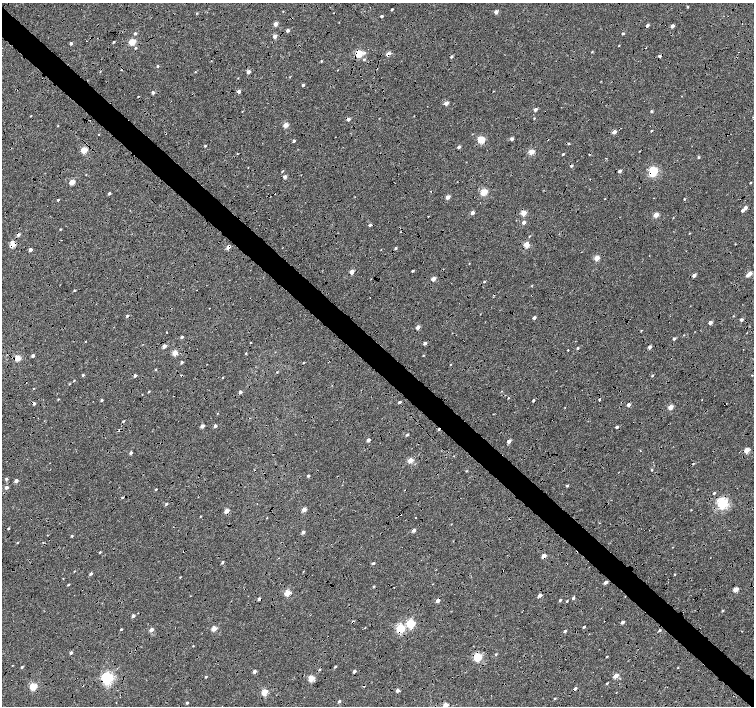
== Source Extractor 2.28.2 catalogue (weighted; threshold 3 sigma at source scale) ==
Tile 11 of 4 x 4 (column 3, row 3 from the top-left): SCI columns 3016-4518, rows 1638-3045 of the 6025 x 6022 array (HDU 1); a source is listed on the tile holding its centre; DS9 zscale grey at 2 x 2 block average (1 PNG px = mean of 2 x 2 image px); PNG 756 x 708 px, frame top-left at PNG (2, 3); no overlay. Shown black and unused: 9% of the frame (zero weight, under 4 of 8 exposures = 5% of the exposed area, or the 3 px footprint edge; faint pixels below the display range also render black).
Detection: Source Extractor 2.28.2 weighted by HDU 2 'WHT'; one run over the whole footprint, this tile lists its part. Background 8.86e-04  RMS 0.0025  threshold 0.0102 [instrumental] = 3 sigma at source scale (4.09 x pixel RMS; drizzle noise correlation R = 1.36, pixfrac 0.8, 0.0396/0.0396 arcsec/px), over >= 5 px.
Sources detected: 274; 1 inside a brighter object's white glare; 30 cosmic-ray / hot-pixel residue — not listed; the other 243 listed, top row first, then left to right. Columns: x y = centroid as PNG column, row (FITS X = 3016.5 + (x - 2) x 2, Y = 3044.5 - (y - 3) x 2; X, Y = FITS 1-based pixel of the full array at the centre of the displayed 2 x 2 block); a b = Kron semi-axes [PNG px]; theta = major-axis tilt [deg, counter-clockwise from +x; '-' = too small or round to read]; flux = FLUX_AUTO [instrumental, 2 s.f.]
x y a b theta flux
688 7 3 2 - 0.48
392 9 2 2 - 0.78
283 11 2 2 - 0.25
496 12 2 2 - 4
197 13 3 2 - 0.41
382 16 2 2 - 0.97
276 24 2 2 - 4.5
647 25 2 2 - 1.9
672 26 2 2 - 3
288 30 2 2 - 1.8
135 33 3 2 - 1.1
623 33 2 2 - 0.98
275 36 2 2 - 3.4
114 42 2 2 - 0.56
132 42 3 3 - 17
71 43 2 2 - 1.3
619 46 2 2 - 0.34
135 48 3 2 - 0.59
645 48 2 2 - 0.3
592 52 3 2 - 0.39
364 53 4 3 - 0.92
359 54 3 3 - 24
388 54 3 2 - 4.7
659 56 3 3 - 1
451 57 3 2 - 0.92
364 60 3 3 - 0.67
321 61 3 2 - 0.52
158 66 2 2 - 0.65
338 70 2 2 - 0.23
195 72 3 2 - 0.29
248 72 2 2 - 3.1
601 81 3 2 - 0.23
303 85 2 2 - 1.3
239 91 2 2 - 2.6
153 92 2 2 - 1.7
446 103 3 2 - 4.6
535 109 3 2 - 2.3
242 111 3 2 - 0.25
651 111 3 2 - 0.78
31 116 3 2 - 0.25
534 118 2 2 - 0.48
348 119 2 2 - 2.5
90 120 2 2 - 0.18
286 125 3 2 - 7.7
58 126 2 2 - 0.33
651 131 2 2 - 0.51
614 132 3 2 - 3.7
481 139 3 3 - 21
512 139 2 2 - 2.2
548 139 2 2 - 0.29
294 141 2 2 - 1.1
205 146 3 2 - 0.63
459 147 3 2 - 1.5
84 150 3 3 - 14
531 151 3 3 - 12
563 154 2 2 - 0.66
698 157 2 2 - 0.76
571 166 3 2 - 0.94
654 170 3 3 - 26
282 171 3 2 - 0.42
620 171 2 2 - 2
86 175 3 2 - 0.23
285 177 2 2 - 3.5
72 182 3 2 - 9.9
750 183 2 2 - 0.41
431 191 2 2 - 0.39
484 192 3 3 - 17
109 193 2 2 - 1.3
275 193 2 2 - 0.21
447 197 2 2 - 4.8
684 199 3 2 - 0.6
58 200 2 2 - 0.58
745 207 2 2 - 2.9
743 210 3 2 - 1.8
472 213 2 2 - 2.8
523 213 3 2 - 12
656 215 3 2 - 7.9
673 218 2 2 - 0.23
524 222 2 2 - 2.6
370 225 3 3 - 0.94
60 229 3 2 - 0.44
689 233 3 2 - 0.26
18 235 3 3 - 1.6
530 236 2 2 - 0.32
12 245 4 3 - 11
526 245 3 3 - 13
228 247 3 2 - 5
396 248 3 3 - 0.68
30 250 2 2 - 3
597 258 3 2 - 10
469 263 2 2 - 0.25
413 271 2 2 - 0.73
352 272 3 2 - 6.5
750 273 3 2 - 5.9
694 275 2 2 - 2.9
747 275 3 3 - 1.1
371 279 2 2 - 0.19
433 279 3 2 - 5.5
484 282 2 2 - 0.55
532 285 3 2 - 0.26
74 290 2 2 - 0.59
370 297 2 2 - 0.21
127 316 3 3 - 0.85
733 316 3 2 - 0.27
534 318 2 2 - 1.7
741 320 3 2 - 1.8
710 322 2 2 - 3.2
418 327 2 2 - 3.6
641 331 2 2 - 0.61
167 332 2 2 - 0.61
684 335 2 2 - 0.25
182 337 3 2 - 1.3
674 339 3 2 - 1.1
85 341 2 2 - 0.22
250 343 2 2 - 0.23
425 343 3 2 - 1.4
164 346 3 2 - 3.9
650 347 3 2 - 2.6
578 348 3 2 - 0.76
568 350 2 2 - 0.48
175 353 3 3 - 11
246 353 5 2 - 0.46
423 355 3 2 - 0.37
33 356 3 2 - 1.7
18 358 3 3 - 10
328 361 2 2 - 0.23
182 362 3 2 - 0.91
155 369 3 2 - 0.36
277 372 3 2 - 0.37
83 375 3 2 - 0.68
752 375 2 2 - 0.23
135 376 2 2 - 1.7
652 376 3 2 - 0.52
222 378 2 2 - 0.27
74 381 2 2 - 0.32
26 383 2 2 - 0.19
69 384 3 2 - 0.37
149 391 3 2 - 0.51
502 391 2 2 - 0.19
240 392 3 2 - 1.7
508 398 2 2 - 0.4
58 399 3 2 - 0.4
599 399 2 2 - 1.9
101 400 3 2 - 0.68
533 400 2 2 - 1.1
399 402 3 2 - 0.91
34 403 3 3 - 1.3
628 405 2 2 - 2.7
565 407 2 2 - 0.24
670 407 3 2 - 7
123 421 3 2 - 0.52
202 426 3 2 - 3.2
215 426 3 3 - 1.4
617 427 2 2 - 1.4
407 435 3 2 - 0.78
368 440 2 2 - 3
509 441 3 3 - 3
747 450 3 3 - 9.8
640 451 2 2 - 0.29
131 453 2 2 - 1.6
454 456 2 2 - 0.42
410 460 3 2 - 10
652 470 3 2 - 0.45
466 471 3 2 - 0.35
308 476 3 2 - 0.93
6 479 3 3 - 1
16 481 3 2 - 2.7
567 486 3 2 - 0.75
6 487 3 2 - 2.2
156 489 2 2 - 0.43
714 493 3 2 - 0.65
722 503 4 3 - 84
166 504 3 2 - 0.84
304 509 3 2 - 4.9
691 510 3 2 - 0.24
226 511 3 2 - 7.4
200 516 2 2 - 0.3
416 517 2 2 - 0.41
267 518 2 2 - 0.23
451 524 2 2 - 0.24
8 528 2 2 - 0.64
414 530 3 2 - 2.7
303 532 3 2 - 2.1
72 536 2 2 - 0.77
17 543 2 2 - 0.31
100 552 3 2 - 0.46
544 556 3 2 - 5.4
222 562 3 2 - 0.98
373 563 4 2 - 0.82
74 571 2 2 - 0.37
91 574 3 2 - 1.3
675 574 2 2 - 0.36
180 577 3 2 - 0.37
606 582 3 2 - 2.2
68 584 2 2 - 0.61
433 584 2 2 - 0.21
736 589 3 2 - 9.8
288 593 3 3 - 17
540 595 2 2 - 3.3
573 598 3 2 - 0.77
259 599 3 2 - 1.7
560 600 3 2 - 0.67
438 601 3 2 - 3
567 601 3 2 - 0.51
723 610 3 2 - 0.52
133 616 2 2 - 2
353 622 3 3 - 0.56
622 622 3 2 - 2.1
411 624 3 3 - 34
584 627 2 2 - 1
365 628 2 2 - 0.4
121 629 2 2 - 0.65
214 629 3 2 - 8.7
400 629 3 3 - 43
151 630 3 2 - 4.4
659 630 3 2 - 0.84
565 631 3 2 - 0.86
193 646 2 2 - 0.32
71 653 3 2 - 1.1
496 654 3 2 - 0.55
607 656 2 2 - 0.44
477 657 3 3 - 36
13 665 2 2 - 0.27
22 667 3 2 - 0.62
335 667 3 2 - 0.75
678 667 3 2 - 0.29
254 671 2 2 - 4
354 671 2 2 - 1.9
616 676 3 2 - 7.5
206 677 3 2 - 0.59
107 678 4 4 - 110
311 678 3 3 - 17
607 683 3 2 - 0.49
33 686 3 3 - 23
364 686 2 2 - 0.75
575 688 3 2 - 1.3
397 690 3 2 - 2.6
264 692 3 3 - 14
555 698 2 2 - 0.41
339 701 3 2 - 0.99
116 702 2 2 - 0.23
187 703 3 2 - 0.76
445 705 3 2 - 7.9
Overlapping masked pixels (flux is a lower limit): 26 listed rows (the first 20) at x y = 647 25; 645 48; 359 54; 388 54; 348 119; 548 139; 571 166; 654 170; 275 193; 18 235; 12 245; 228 247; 127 316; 18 358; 26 383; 34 403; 747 450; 544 556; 259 599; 438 601
Isophote crosses this tile's border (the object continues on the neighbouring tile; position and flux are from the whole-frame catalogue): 1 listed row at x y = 445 705